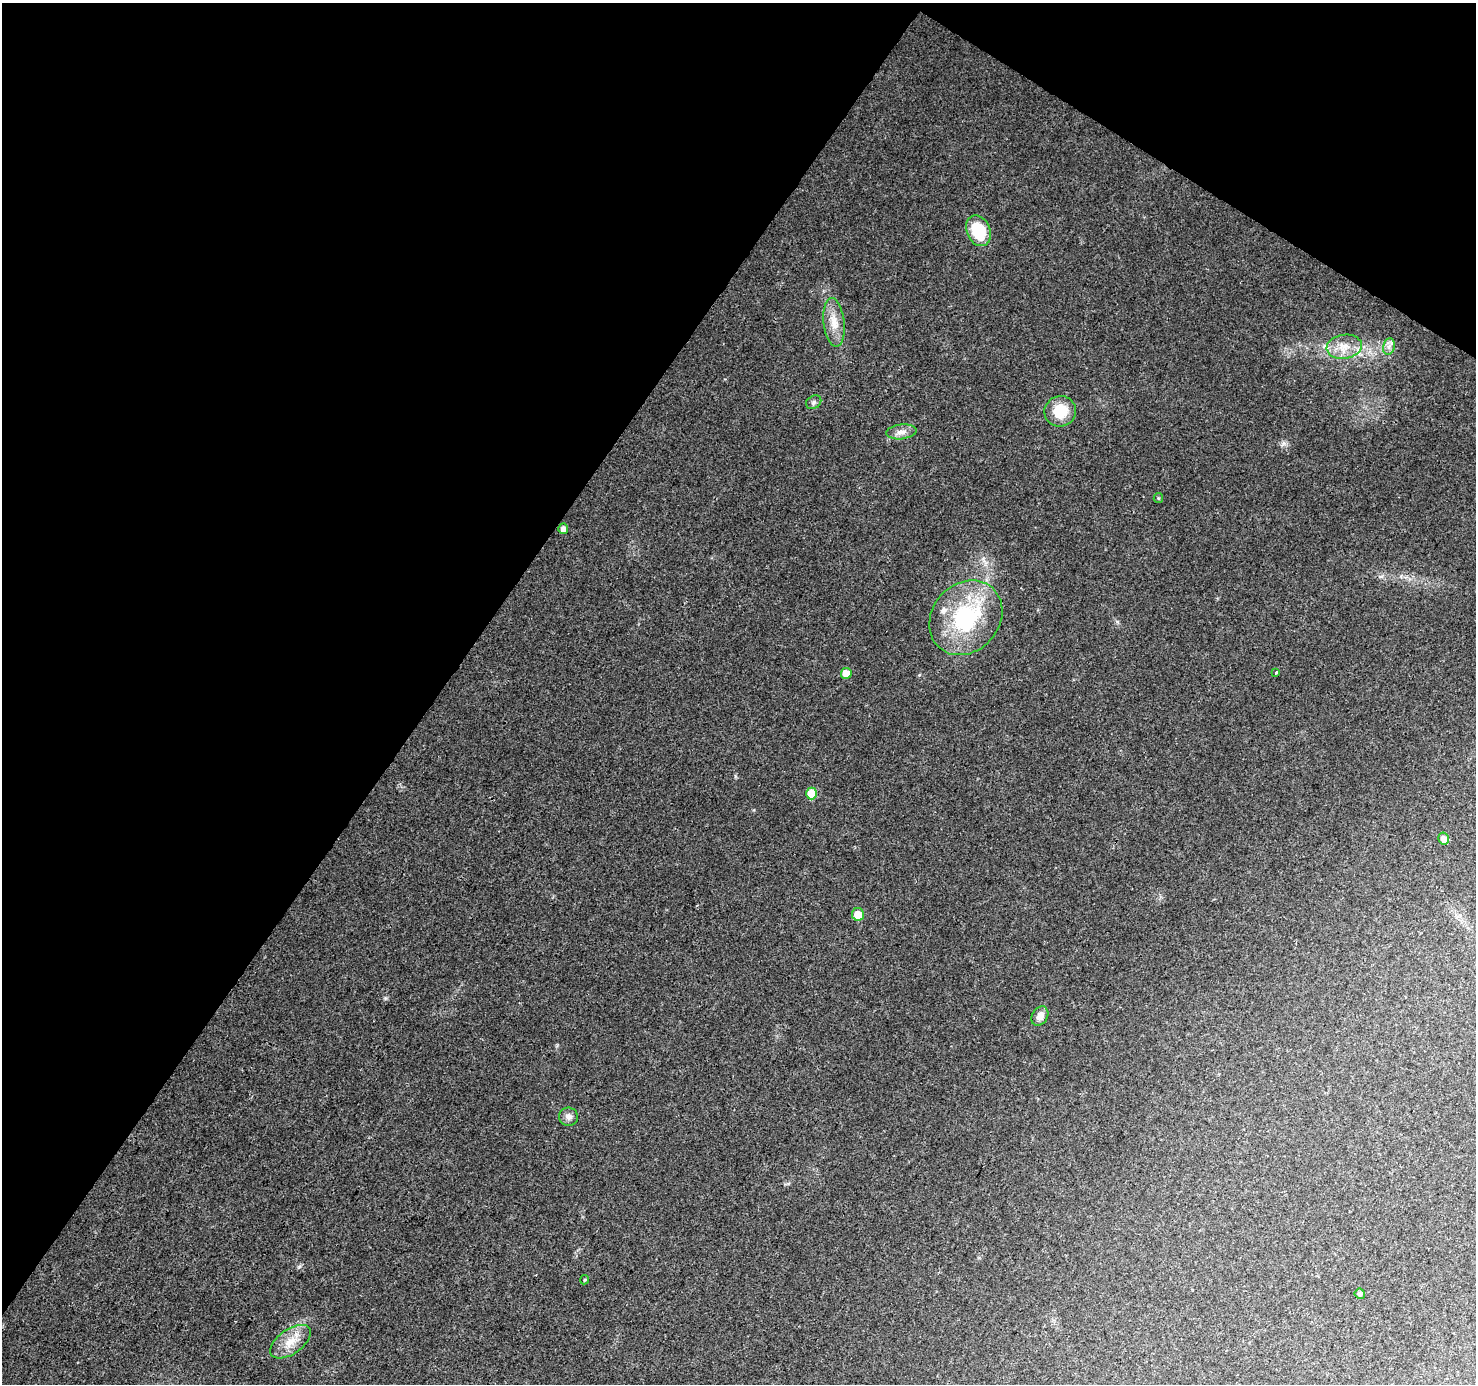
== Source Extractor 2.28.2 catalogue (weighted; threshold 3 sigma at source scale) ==
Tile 2 of 4 x 4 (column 2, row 1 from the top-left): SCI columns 1484-2957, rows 4400-5781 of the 5906 x 5969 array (HDU 1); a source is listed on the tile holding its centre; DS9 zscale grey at full resolution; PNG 1478 x 1386 px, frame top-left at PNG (2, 3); each listed source drawn as its Kron ellipse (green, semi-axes under 4 px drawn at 4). Shown black and unused: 35% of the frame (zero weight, under 3 of 4 exposures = <1% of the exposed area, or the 3 px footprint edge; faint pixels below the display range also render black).
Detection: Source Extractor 2.28.2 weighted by HDU 2 'WHT'; one run over the whole footprint, this tile lists its part. Background 0.0264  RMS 0.0033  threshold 0.0148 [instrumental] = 3 sigma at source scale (4.5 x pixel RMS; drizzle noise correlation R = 1.50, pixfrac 1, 0.0396/0.0396 arcsec/px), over >= 5 px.
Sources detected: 21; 1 inside a brighter listed object's ellipse — not listed separately; the other 20 listed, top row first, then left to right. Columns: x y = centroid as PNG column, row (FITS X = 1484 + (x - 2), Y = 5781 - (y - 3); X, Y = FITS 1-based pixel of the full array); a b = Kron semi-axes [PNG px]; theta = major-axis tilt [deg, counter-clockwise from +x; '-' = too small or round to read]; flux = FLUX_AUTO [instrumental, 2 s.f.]
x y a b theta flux
978 231 16 11 -65 13
834 322 24 10 -83 5
1389 346 8 6 79 1.3
1344 347 18 12 8 5
814 402 8 6 34 0.87
1060 411 16 15 - 8.7
901 432 15 7 6 2.2
1158 498 5 4 - 0.37
563 529 5 5 - 1.6
966 618 40 33 48 34
846 673 5 5 - 5.2
1276 673 3 2 - 0.47
812 793 6 5 - 7.9
1444 839 6 5 - 2.4
858 914 6 6 - 4.7
1040 1016 10 7 59 2.4
568 1117 9 9 - 1.7
585 1280 5 3 - 0.31
1360 1294 5 5 - 0.92
290 1342 23 12 35 5.8